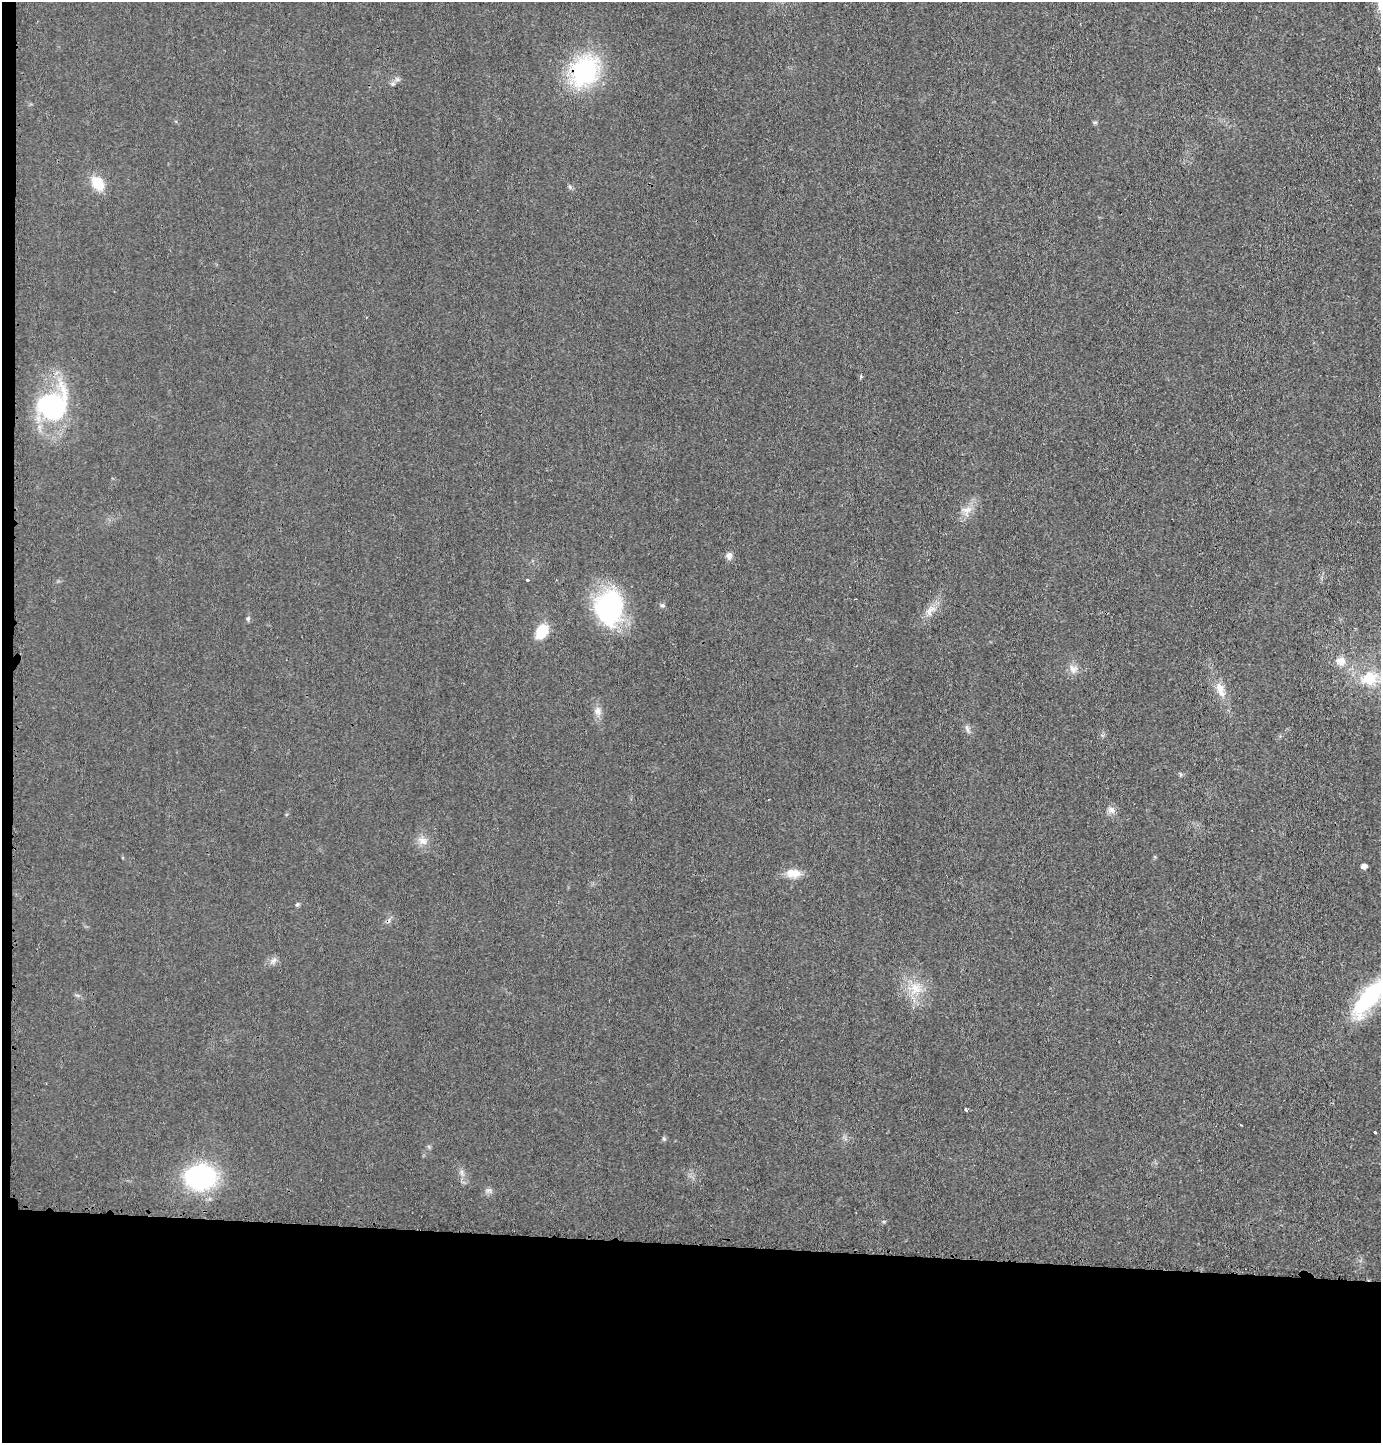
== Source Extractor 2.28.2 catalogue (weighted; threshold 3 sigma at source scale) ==
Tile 7 of 3 x 3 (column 1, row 3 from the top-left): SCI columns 108-1486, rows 1-1441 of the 4365 x 4332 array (HDU 1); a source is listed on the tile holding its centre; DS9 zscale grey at full resolution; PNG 1383 x 1445 px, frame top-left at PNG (2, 2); no overlay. Shown black and unused: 14% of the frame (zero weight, under 3 of 4 exposures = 1% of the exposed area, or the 3 px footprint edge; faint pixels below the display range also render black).
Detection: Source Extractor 2.28.2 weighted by HDU 2 'WHT'; one run over the whole footprint, this tile lists its part. Background 0.0211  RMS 0.0046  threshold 0.0207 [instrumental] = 3 sigma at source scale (4.5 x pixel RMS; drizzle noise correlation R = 1.50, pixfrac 1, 0.05/0.05 arcsec/px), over >= 5 px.
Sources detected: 31; all 31 listed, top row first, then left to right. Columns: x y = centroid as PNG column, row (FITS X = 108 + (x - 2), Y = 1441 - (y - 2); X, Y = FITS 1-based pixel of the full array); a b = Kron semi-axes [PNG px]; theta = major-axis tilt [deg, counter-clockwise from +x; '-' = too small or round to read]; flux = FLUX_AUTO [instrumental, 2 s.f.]
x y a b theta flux
584 71 28 22 66 54
1095 122 6 4 18 0.63
98 183 18 14 -48 8.8
52 406 36 31 36 52
967 510 14 6 0 2.5
729 556 9 7 89 2.2
527 580 4 3 - 2.7
662 605 7 4 -6 0.79
609 607 36 29 86 55
930 610 17 8 42 3.8
248 619 6 5 - 0.85
541 631 17 12 54 9.8
1340 661 10 9 - 4.1
1073 669 12 8 -45 2.7
1369 678 20 17 9 14
1220 690 22 9 -71 5.3
598 711 10 8 -74 2.5
967 729 11 4 -65 1.3
1180 774 6 3 -72 0.55
1111 810 11 6 -45 1.8
423 841 13 9 -34 3.3
1364 866 5 4 - 2.6
793 873 18 11 0 5.6
297 904 6 5 - 0.79
274 960 9 6 49 1.6
915 988 18 15 -54 9
1369 997 56 18 50 39
966 1110 3 3 - 1.6
1240 1125 3 2 - 0.4
1375 1132 3 3 - 1.3
200 1177 23 19 3 75
Overlapping masked pixels (flux is a lower limit): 1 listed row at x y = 584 71
Isophote crosses this tile's border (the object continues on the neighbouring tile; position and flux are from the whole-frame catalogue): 2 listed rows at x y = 1369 678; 1369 997
Unlisted compact peaks at least as high as the median listed source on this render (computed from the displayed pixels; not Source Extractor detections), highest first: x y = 664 1139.